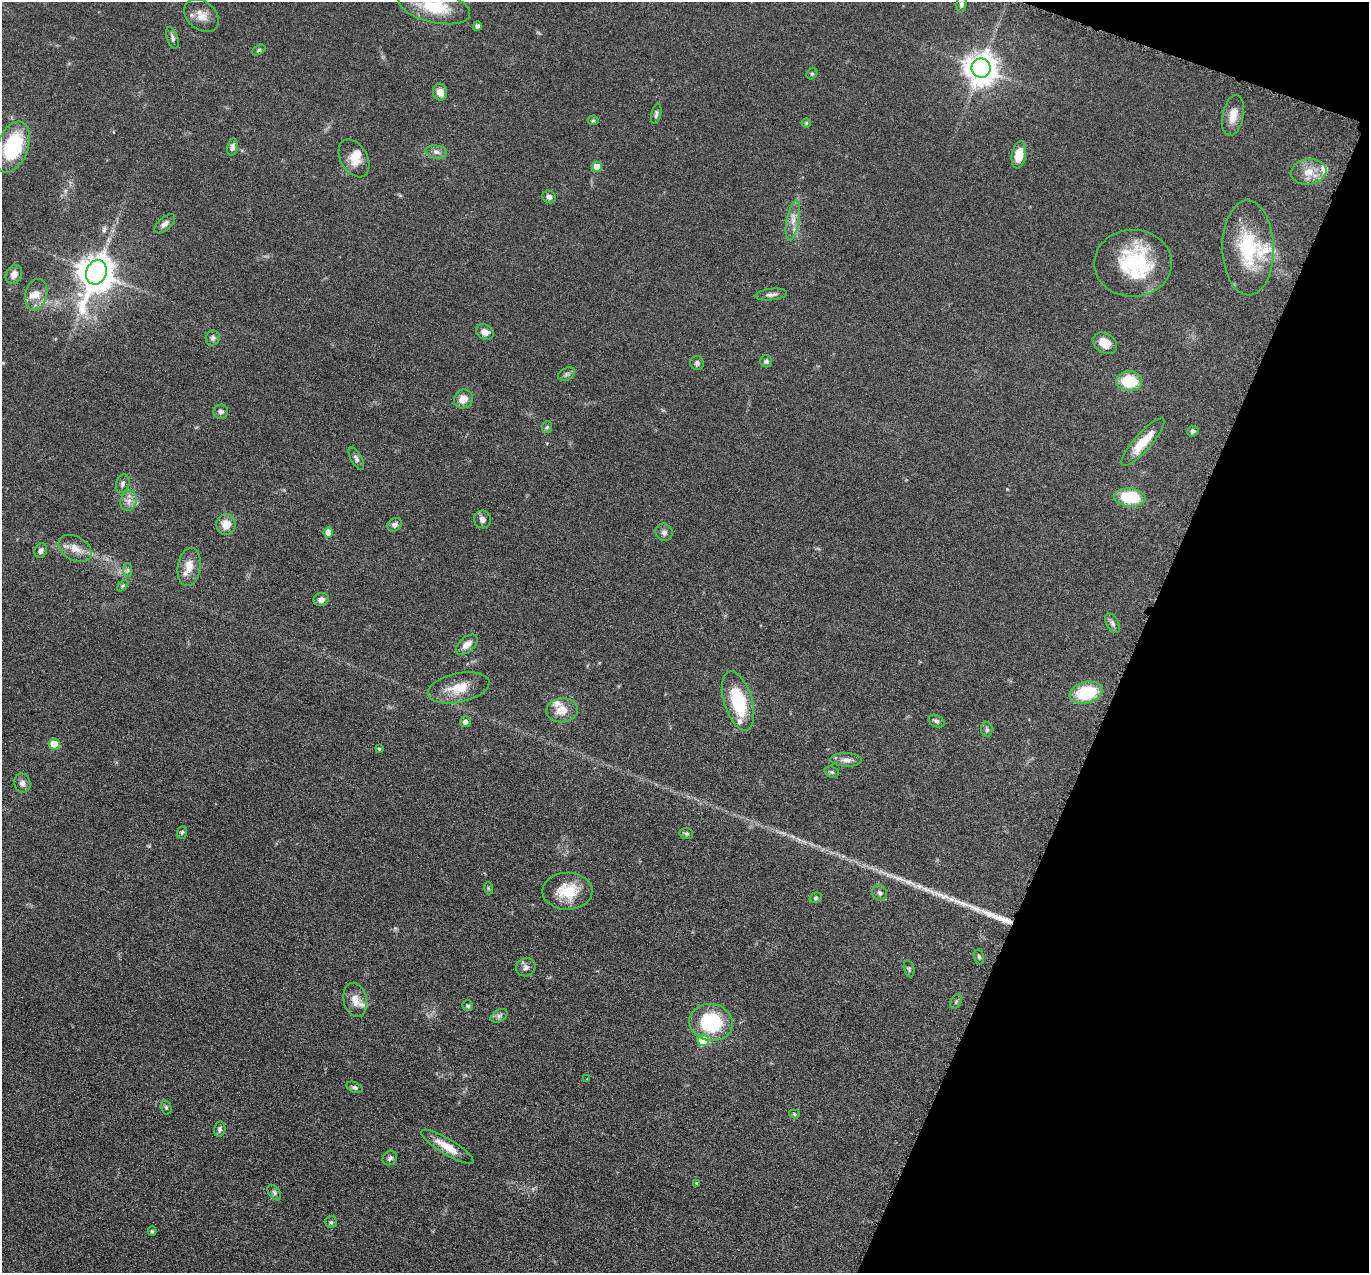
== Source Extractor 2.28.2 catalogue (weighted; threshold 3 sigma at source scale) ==
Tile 8 of 4 x 4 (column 4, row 2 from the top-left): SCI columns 4107-5473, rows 2813-4083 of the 5480 x 5495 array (HDU 1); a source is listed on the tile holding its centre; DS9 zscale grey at full resolution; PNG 1371 x 1275 px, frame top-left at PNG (2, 2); each listed source drawn as its Kron ellipse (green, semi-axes under 4 px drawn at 4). Shown black and unused: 18% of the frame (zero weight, under 4 of 8 exposures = <1% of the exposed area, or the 3 px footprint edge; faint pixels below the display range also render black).
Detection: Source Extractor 2.28.2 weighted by HDU 2 'WHT'; one run over the whole footprint, this tile lists its part. Background 0.0445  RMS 0.0037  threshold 0.0153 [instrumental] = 3 sigma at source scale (4.09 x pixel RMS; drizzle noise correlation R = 1.36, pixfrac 0.8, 0.05/0.05 arcsec/px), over >= 5 px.
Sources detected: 105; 2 long thin detections or spike segments (spike, bleed or trail) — neither listed nor drawn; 7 inside a brighter listed object's ellipse — not listed separately; the other 96 listed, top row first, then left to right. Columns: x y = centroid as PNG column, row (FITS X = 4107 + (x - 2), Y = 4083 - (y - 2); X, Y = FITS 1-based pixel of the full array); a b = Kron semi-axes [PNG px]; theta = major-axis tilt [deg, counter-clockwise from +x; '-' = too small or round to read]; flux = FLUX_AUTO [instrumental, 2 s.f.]
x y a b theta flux
962 4 8 5 86 0.9
434 7 36 16 -13 15
202 16 19 14 -40 4
477 26 4 4 - 1.2
172 38 11 5 -69 1
259 50 7 4 28 0.53
981 68 10 9 - 540
812 74 6 5 - 0.51
440 92 8 7 - 2.8
656 114 10 5 78 0.96
1233 115 21 10 78 4.5
593 120 5 5 - 0.49
806 123 4 4 - 0.48
12 147 27 15 68 26
232 147 8 5 77 1.4
436 152 11 6 -7 1.4
1019 155 13 7 79 5.8
354 158 20 13 -60 4.9
597 167 5 5 - 4.3
1309 172 18 12 8 4.9
549 197 7 6 - 1.1
793 220 20 6 79 3.1
165 224 12 6 41 1.6
1248 248 47 26 -89 24
1133 263 39 33 0 28
96 272 12 10 70 780
14 274 10 7 59 2.6
771 294 16 5 6 1.4
36 295 16 11 77 4
485 332 9 7 -26 2.2
213 338 7 7 - 1
1105 343 13 9 -33 4.9
766 361 6 6 - 0.73
697 363 7 6 - 0.86
566 374 9 6 27 1
1129 381 13 10 -1 12
463 399 10 9 - 3.4
221 412 7 7 - 1.2
547 427 6 5 - 0.65
1193 431 6 5 - 0.79
1143 442 31 8 48 9.2
356 459 12 5 -60 1.2
123 484 9 6 72 1.2
1130 498 15 9 -4 17
129 501 10 8 71 2.2
482 519 9 8 - 1.4
226 524 10 10 - 4.4
394 525 8 6 32 1.4
664 532 9 8 - 1.3
328 533 5 5 - 3.7
75 549 18 12 -31 4.1
41 551 7 6 - 1.3
189 567 19 11 81 4.8
128 570 7 4 -90 0.66
123 586 7 4 44 0.53
321 599 8 6 15 1.6
1112 623 11 6 -60 1.2
467 645 13 7 41 2.6
459 688 31 14 12 8.1
1086 693 17 10 14 17
738 701 31 14 -73 19
562 710 16 12 5 4.7
936 721 8 6 -29 0.87
465 722 5 5 - 1.4
987 729 7 5 -87 0.7
54 744 5 5 - 12
379 749 4 4 - 0.4
846 760 16 7 -2 2
832 772 7 5 -20 0.6
22 783 9 8 - 1.5
182 832 6 5 - 0.59
686 833 7 5 -8 0.67
488 888 6 4 -72 0.43
567 891 25 18 1 11
880 893 8 7 - 1.2
815 898 6 5 - 0.56
979 957 7 4 -74 0.65
526 967 10 9 - 1.5
909 969 9 5 -76 0.62
355 1000 17 11 -77 3.7
956 1002 8 5 62 0.66
468 1006 6 5 - 0.59
499 1016 9 6 29 1
711 1022 22 18 -12 24
703 1040 6 6 - 12
587 1079 3 3 - 0.24
355 1087 8 5 -23 0.78
166 1107 7 5 -74 0.61
794 1114 5 4 - 0.48
220 1129 8 5 78 0.97
447 1147 30 8 -31 6.2
390 1158 8 6 43 1.1
696 1183 4 3 - 0.39
274 1193 9 5 -54 0.89
331 1222 6 6 - 0.64
152 1231 5 4 - 0.52
Isophote crosses this tile's border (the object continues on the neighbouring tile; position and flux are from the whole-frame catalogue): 2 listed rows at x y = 962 4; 434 7